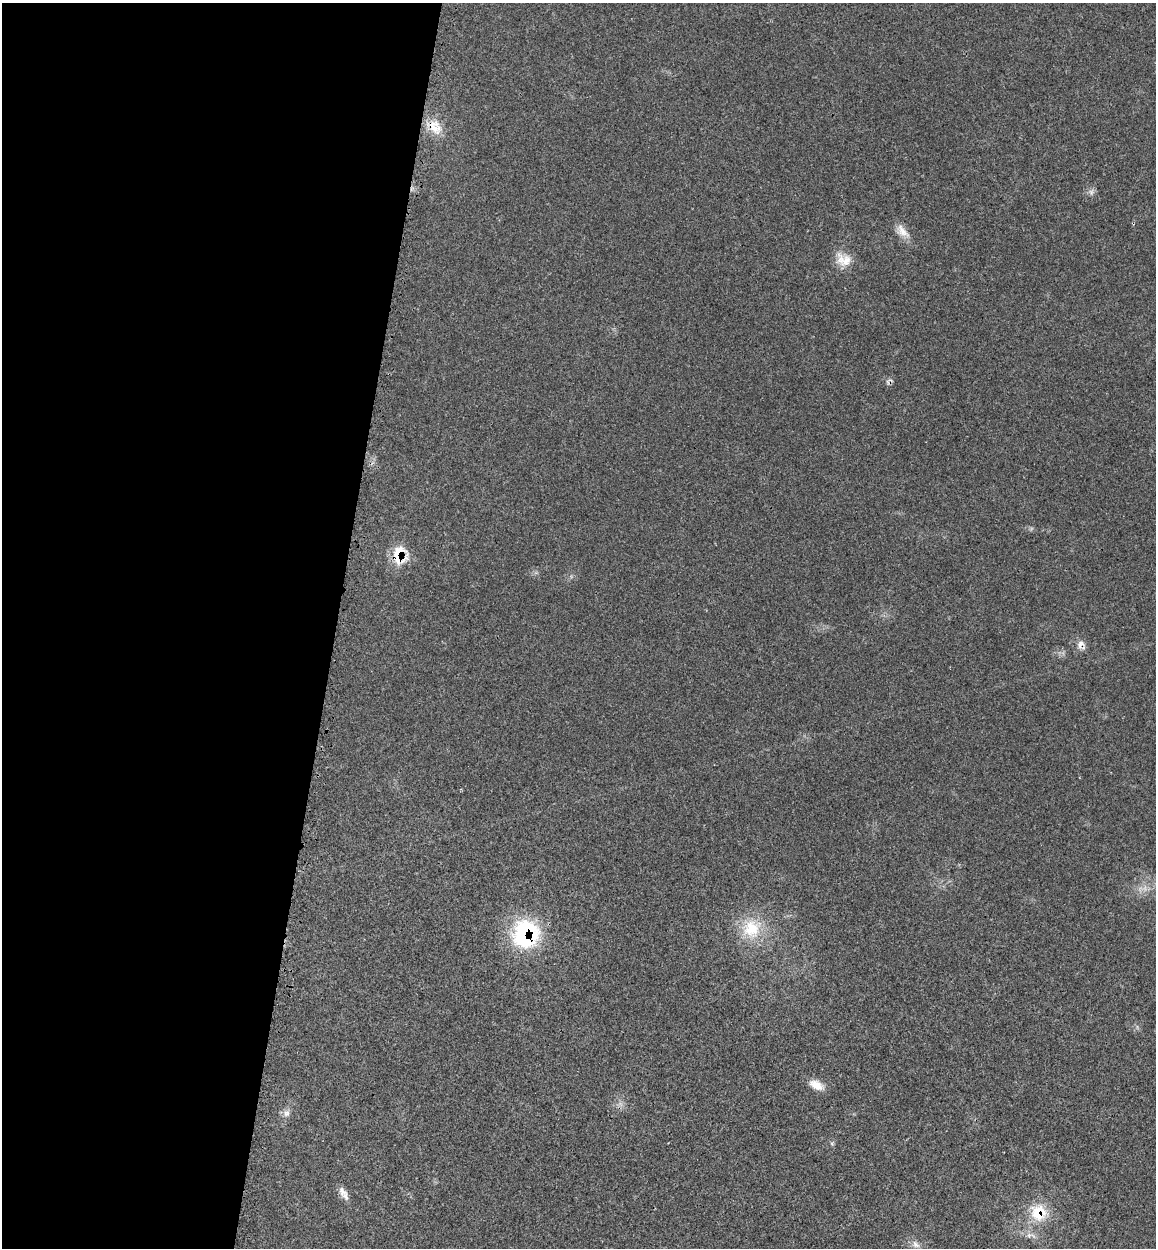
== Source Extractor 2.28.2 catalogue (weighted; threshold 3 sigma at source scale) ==
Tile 5 of 4 x 4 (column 1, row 2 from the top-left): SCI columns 325-1478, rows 2583-3828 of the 5150 x 5164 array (HDU 1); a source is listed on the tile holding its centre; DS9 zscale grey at full resolution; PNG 1158 x 1250 px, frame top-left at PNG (2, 3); no overlay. Shown black and unused: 29% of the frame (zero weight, under 3 of 4 exposures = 8% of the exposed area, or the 3 px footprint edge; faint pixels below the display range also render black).
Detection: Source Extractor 2.28.2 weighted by HDU 2 'WHT'; one run over the whole footprint, this tile lists its part. Background 0.0213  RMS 0.0033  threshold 0.0149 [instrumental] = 3 sigma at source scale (4.5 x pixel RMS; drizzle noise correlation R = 1.50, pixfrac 1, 0.05/0.05 arcsec/px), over >= 5 px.
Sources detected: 14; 1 cosmic-ray / hot-pixel residue — not listed; the other 13 listed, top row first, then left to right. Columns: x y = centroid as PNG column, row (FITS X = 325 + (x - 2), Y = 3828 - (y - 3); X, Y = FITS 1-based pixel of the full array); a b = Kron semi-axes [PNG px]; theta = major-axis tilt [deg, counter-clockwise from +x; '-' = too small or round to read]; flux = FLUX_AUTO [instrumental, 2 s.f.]
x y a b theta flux
435 127 23 15 -50 6.4
1091 192 8 6 -78 1.1
902 231 23 10 -50 3.5
846 260 21 13 54 4.8
399 555 22 17 85 9.2
1080 644 13 8 58 2
751 929 28 24 -78 13
525 934 30 28 76 36
816 1085 20 10 -27 3.6
286 1113 11 8 46 1.6
342 1191 15 9 -48 2.3
1038 1213 24 22 -77 11
916 1244 13 7 -45 1.8
Overlapping masked pixels (flux is a lower limit): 5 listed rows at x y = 435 127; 399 555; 1080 644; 525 934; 1038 1213